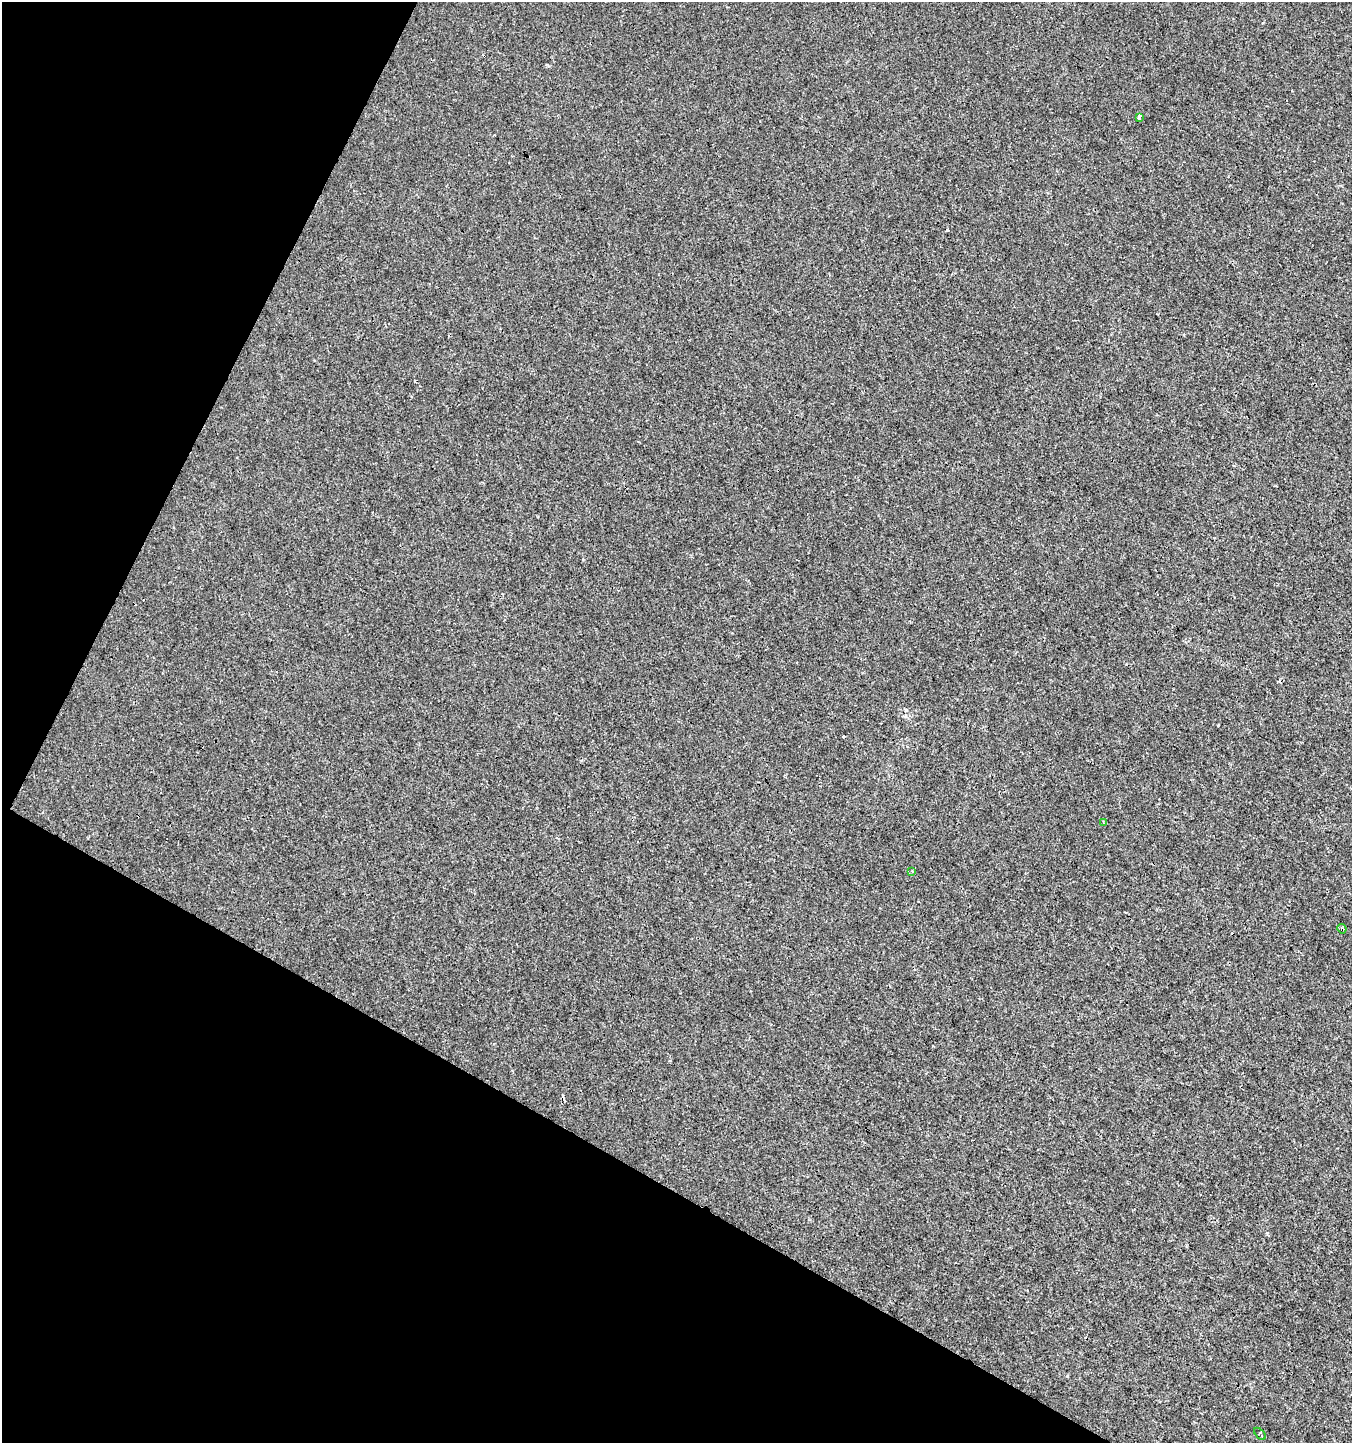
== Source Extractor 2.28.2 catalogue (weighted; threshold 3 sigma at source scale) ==
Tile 9 of 4 x 4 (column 1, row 3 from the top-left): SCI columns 199-1548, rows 1448-2888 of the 5865 x 5770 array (HDU 1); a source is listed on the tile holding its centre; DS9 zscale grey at full resolution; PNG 1354 x 1445 px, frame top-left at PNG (2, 2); each listed source drawn as its Kron ellipse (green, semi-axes under 4 px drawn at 4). Shown black and unused: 27% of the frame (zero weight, under 3 of 4 exposures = <1% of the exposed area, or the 3 px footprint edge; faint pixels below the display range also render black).
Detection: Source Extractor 2.28.2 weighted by HDU 2 'WHT'; one run over the whole footprint, this tile lists its part. Background 8.52e-04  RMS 0.0013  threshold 0.00604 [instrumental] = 3 sigma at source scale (4.5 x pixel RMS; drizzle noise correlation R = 1.50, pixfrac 1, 0.0396/0.0396 arcsec/px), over >= 5 px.
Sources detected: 9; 4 cosmic-ray / hot-pixel residue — neither listed nor drawn; the other 5 listed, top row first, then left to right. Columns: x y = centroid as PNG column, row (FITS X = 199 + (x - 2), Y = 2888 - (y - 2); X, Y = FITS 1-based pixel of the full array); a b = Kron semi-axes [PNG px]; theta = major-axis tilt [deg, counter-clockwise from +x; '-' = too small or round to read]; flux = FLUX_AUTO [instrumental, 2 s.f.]
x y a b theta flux
1139 117 4 3 - 1.3
1103 823 3 3 - 0.19
912 871 4 3 - 0.16
1342 929 5 4 - 0.19
1260 1434 7 4 -45 0.2
Overlapping masked pixels (flux is a lower limit): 1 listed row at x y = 1342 929